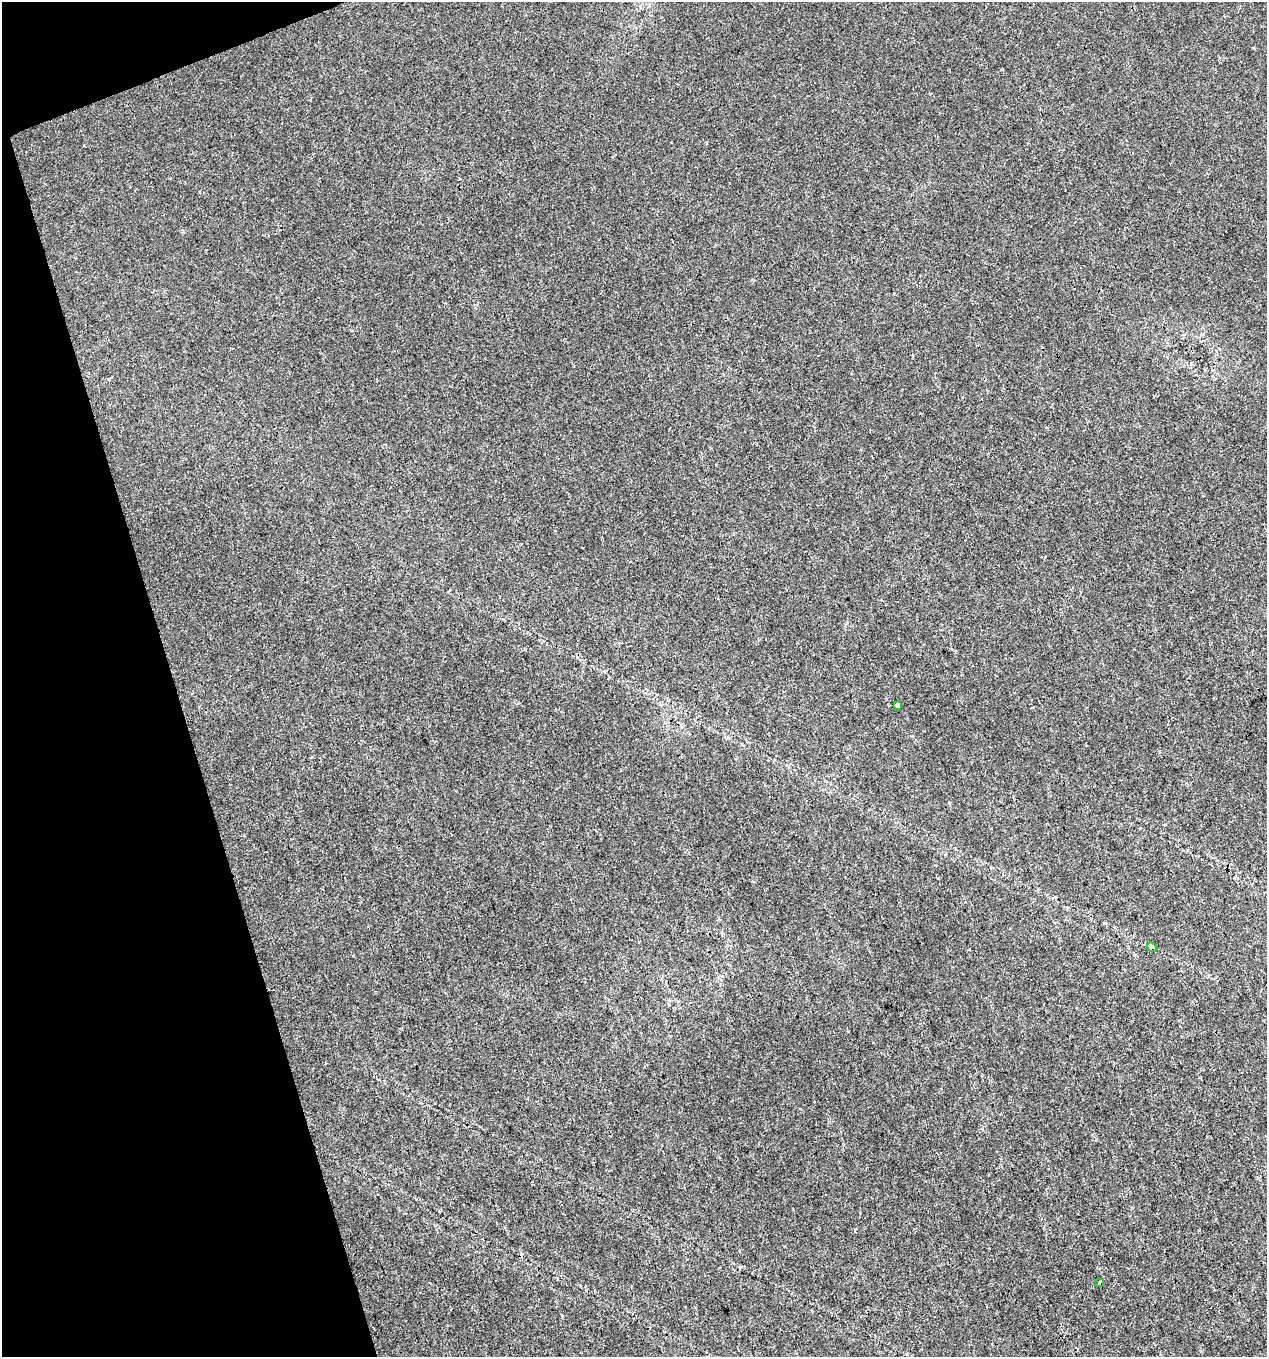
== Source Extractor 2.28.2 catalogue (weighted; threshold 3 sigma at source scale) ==
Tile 5 of 4 x 4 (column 1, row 2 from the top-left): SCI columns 123-1387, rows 2710-4064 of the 5250 x 5420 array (HDU 1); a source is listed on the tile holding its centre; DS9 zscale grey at full resolution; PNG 1269 x 1359 px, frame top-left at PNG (2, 2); each listed source drawn as its Kron ellipse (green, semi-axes under 4 px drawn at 4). Shown black and unused: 15% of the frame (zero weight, under 3 of 4 exposures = <1% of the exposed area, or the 3 px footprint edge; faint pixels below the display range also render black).
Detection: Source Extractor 2.28.2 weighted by HDU 2 'WHT'; one run over the whole footprint, this tile lists its part. Background 0.0207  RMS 0.003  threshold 0.0135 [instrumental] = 3 sigma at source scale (4.5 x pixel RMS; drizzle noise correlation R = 1.50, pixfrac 1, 0.0396/0.0396 arcsec/px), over >= 5 px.
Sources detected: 4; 1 cosmic-ray / hot-pixel residue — neither listed nor drawn; the other 3 listed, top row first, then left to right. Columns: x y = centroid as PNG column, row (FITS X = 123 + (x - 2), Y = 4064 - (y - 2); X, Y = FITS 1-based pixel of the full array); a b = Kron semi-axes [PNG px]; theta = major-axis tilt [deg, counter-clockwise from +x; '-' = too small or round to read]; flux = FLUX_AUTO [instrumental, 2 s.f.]
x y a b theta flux
898 706 4 3 - 2.2
1152 947 5 4 - 0.49
1099 1283 3 3 - 0.34